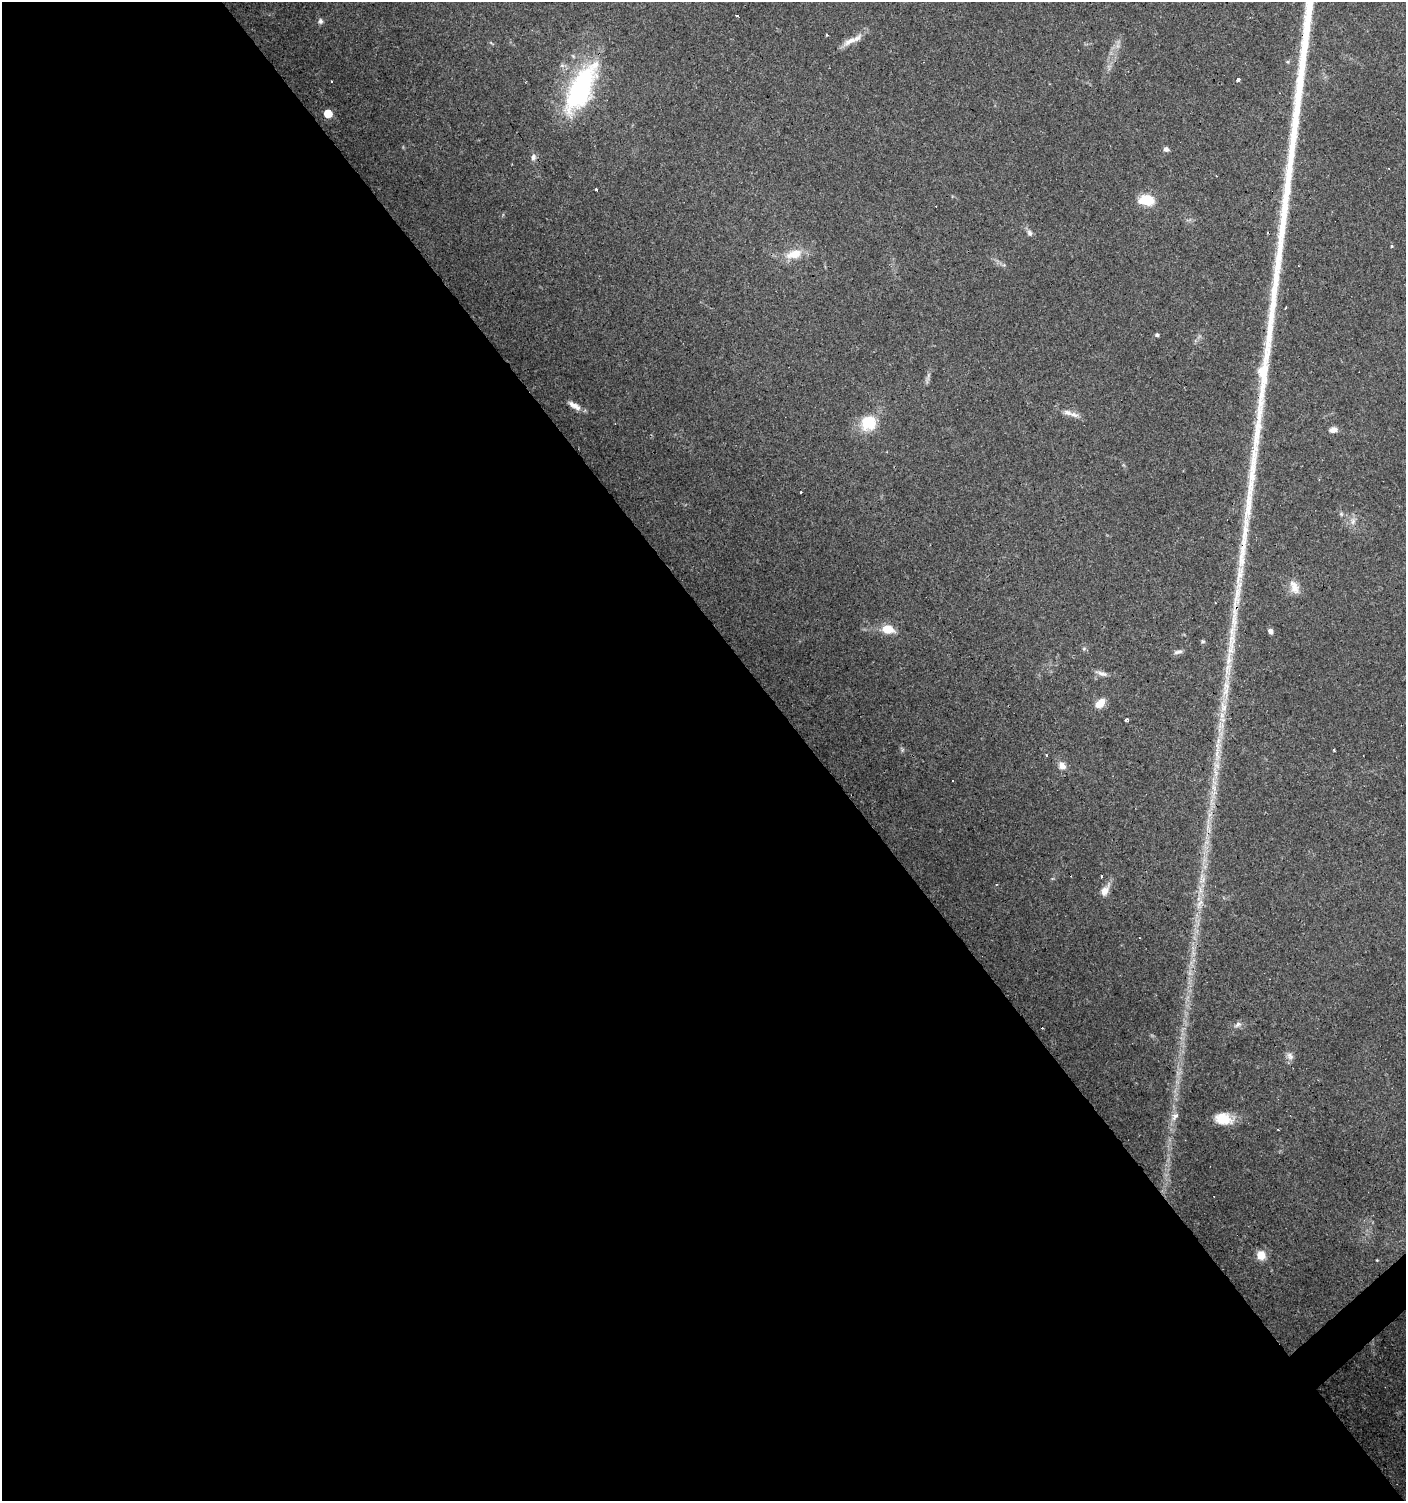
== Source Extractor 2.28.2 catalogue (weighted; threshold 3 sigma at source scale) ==
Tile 9 of 4 x 4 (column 1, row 3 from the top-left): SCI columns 138-1541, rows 1502-3000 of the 5954 x 5998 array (HDU 1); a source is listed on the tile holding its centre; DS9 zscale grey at full resolution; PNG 1408 x 1503 px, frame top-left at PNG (2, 2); no overlay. Shown black and unused: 58% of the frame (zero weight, under 3 of 4 exposures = <1% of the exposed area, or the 3 px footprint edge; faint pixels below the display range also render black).
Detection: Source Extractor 2.28.2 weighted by HDU 2 'WHT'; one run over the whole footprint, this tile lists its part. Background 0.0517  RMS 0.0052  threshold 0.0235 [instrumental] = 3 sigma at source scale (4.5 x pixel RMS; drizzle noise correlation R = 1.50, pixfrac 1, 0.0396/0.0396 arcsec/px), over >= 5 px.
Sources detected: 63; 11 cosmic-ray / hot-pixel residue — not listed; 3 inside a brighter listed object's ellipse — not listed separately; the other 49 listed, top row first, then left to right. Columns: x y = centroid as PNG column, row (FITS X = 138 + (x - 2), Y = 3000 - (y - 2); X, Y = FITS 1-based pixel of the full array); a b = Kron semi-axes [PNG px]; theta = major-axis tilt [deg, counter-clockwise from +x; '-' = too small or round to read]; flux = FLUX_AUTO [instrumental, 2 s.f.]
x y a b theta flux
737 15 3 3 - 1.6
320 21 7 6 - 1.5
827 35 3 3 - 1.1
850 41 23 8 29 5.8
1238 80 3 3 - 17
580 89 55 21 63 83
328 114 6 5 - 12
1166 149 6 5 - 1.9
533 157 9 6 -84 1.9
1389 168 3 2 - 0.35
597 190 3 3 - 2.2
1146 200 15 9 -6 15
1029 233 8 6 -75 1.7
1392 246 3 3 - 1
794 254 21 11 13 9.6
1299 266 3 2 - 0.49
1286 308 4 2 - 0.51
1157 335 5 4 - 0.91
928 376 15 4 75 1.7
573 405 14 7 -29 3.3
1074 414 16 7 -14 3.2
868 423 20 18 34 16
1334 430 9 6 13 3.2
1341 514 6 5 - 0.92
1353 521 11 7 89 2.6
1294 587 18 10 -69 5.4
1215 603 3 2 - 0.49
888 629 13 9 -11 8.9
1270 631 5 5 - 2
1203 641 6 4 0 0.75
1084 649 6 5 - 0.86
1178 652 12 5 11 1.8
1102 673 17 6 -15 2.6
1226 685 32 9 86 10
1100 703 14 8 44 5.3
1126 720 3 3 - 3.6
902 750 7 4 72 0.81
1217 754 29 7 87 9.4
1062 766 11 9 -53 3.7
1214 788 11 6 -75 3.2
1208 828 14 6 -85 3.5
1202 880 12 8 -80 3.5
1105 891 13 7 59 5.3
1199 903 14 4 51 2.5
1238 1024 11 7 36 2.2
1290 1056 11 9 -67 2.5
1175 1116 7 6 - 3.3
1223 1119 19 12 -12 13
1261 1255 10 9 - 6